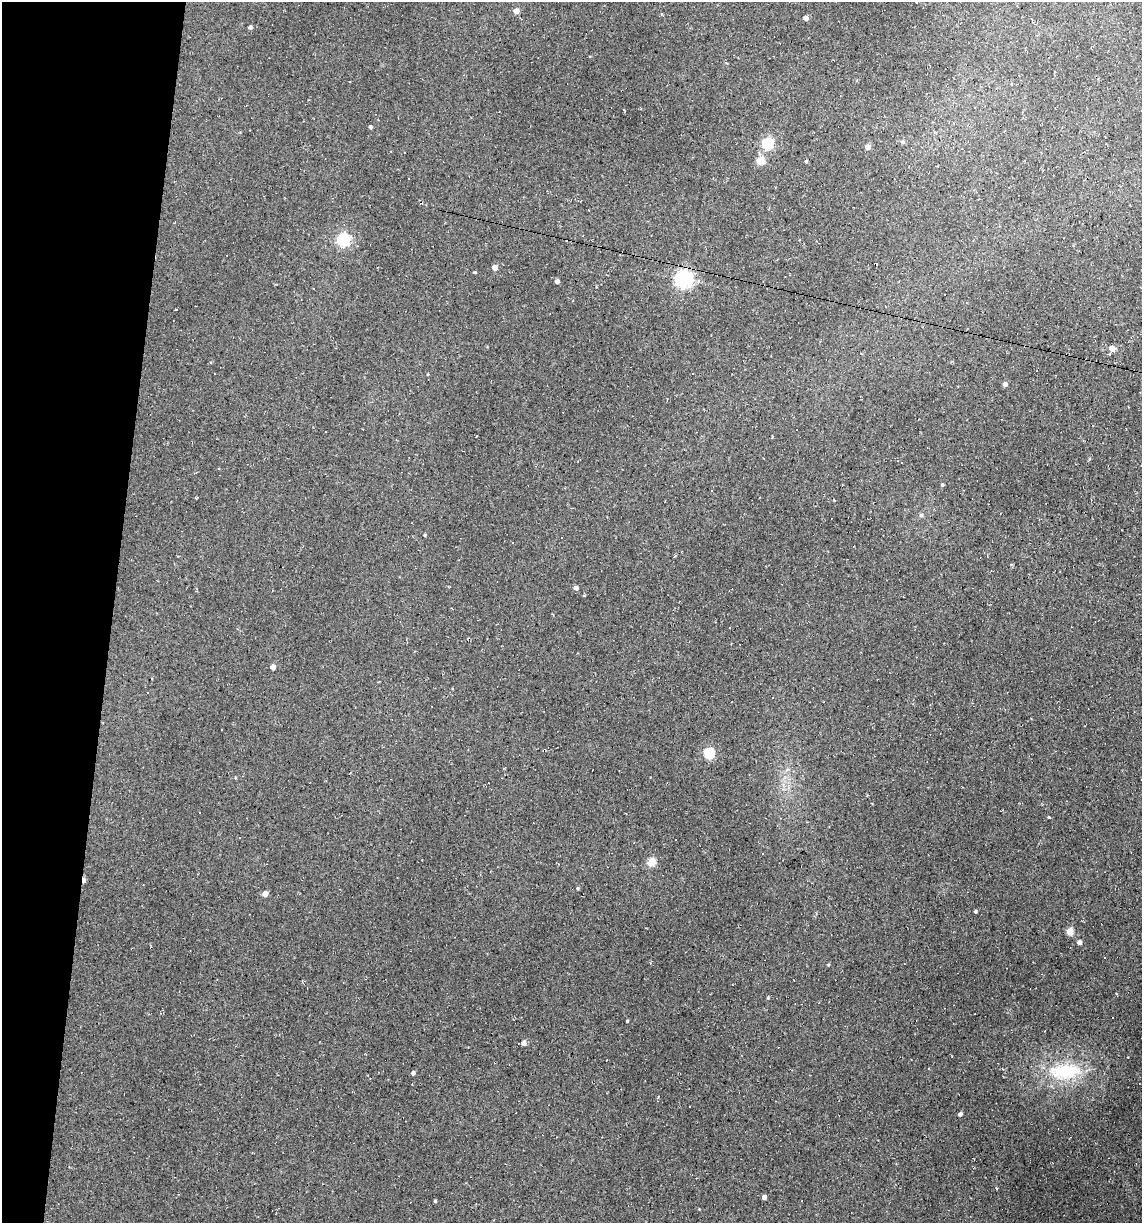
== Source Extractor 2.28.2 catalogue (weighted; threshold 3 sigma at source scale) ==
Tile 9 of 4 x 4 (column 1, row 3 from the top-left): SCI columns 231-1370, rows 1222-2442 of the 4904 x 4884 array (HDU 1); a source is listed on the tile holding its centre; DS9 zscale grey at full resolution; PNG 1144 x 1225 px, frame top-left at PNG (2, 2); no overlay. Shown black and unused: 10% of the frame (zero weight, under 2 of 3 exposures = <1% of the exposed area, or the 3 px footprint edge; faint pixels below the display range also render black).
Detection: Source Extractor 2.28.2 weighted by HDU 2 'WHT'; one run over the whole footprint, this tile lists its part. Background 0.184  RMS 0.013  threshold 0.0603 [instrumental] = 3 sigma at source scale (4.5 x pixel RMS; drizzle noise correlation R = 1.50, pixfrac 1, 0.05/0.05 arcsec/px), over >= 5 px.
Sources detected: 68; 23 cosmic-ray / hot-pixel residue — not listed; the other 45 listed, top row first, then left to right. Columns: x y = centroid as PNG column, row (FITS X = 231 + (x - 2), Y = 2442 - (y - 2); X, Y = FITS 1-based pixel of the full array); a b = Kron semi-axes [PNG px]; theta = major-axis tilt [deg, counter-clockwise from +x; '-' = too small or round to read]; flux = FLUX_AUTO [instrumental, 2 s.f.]
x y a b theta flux
516 11 4 4 - 14
806 18 4 4 - 7.6
250 27 4 4 - 3.3
370 127 4 3 - 2.4
902 142 5 5 - 2.7
767 144 5 5 - 140
867 147 4 4 - 9.9
760 161 5 5 - 36
806 161 4 3 - 1.6
343 240 6 5 - 210
495 268 4 4 - 13
475 272 3 3 - 1.3
684 279 6 6 - 520
557 282 4 4 - 5.9
1112 348 5 5 - 12
1005 384 4 4 - 4.9
942 485 4 4 - 2
921 515 6 5 - 2.4
1011 564 4 3 - 1.1
576 588 4 4 - 6.1
584 595 4 3 - 1.1
273 667 4 4 - 9.8
147 692 2 2 - 1.1
709 753 5 5 - 110
235 778 4 3 - 1.1
1049 817 4 3 - 1.2
651 862 5 5 - 43
84 880 6 3 -89 8.6
577 888 4 4 - 1.4
265 894 4 4 - 10
975 911 3 3 - 2
1069 932 5 4 - 27
1079 942 4 4 - 7
1104 957 2 2 - 1.3
828 965 5 3 - 1
768 998 4 3 - 1.3
627 1021 3 3 - 1.4
524 1043 4 4 - 10
1065 1071 46 22 2 82
413 1073 4 4 - 3.9
658 1101 3 3 - 1.2
689 1107 2 2 - 1
960 1114 4 3 - 3.6
764 1197 4 4 - 5.1
435 1201 3 3 - 1.8
Overlapping masked pixels (flux is a lower limit): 2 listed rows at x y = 684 279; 84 880
Unlisted compact peaks at least as high as the median listed source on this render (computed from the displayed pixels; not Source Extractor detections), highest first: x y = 425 535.